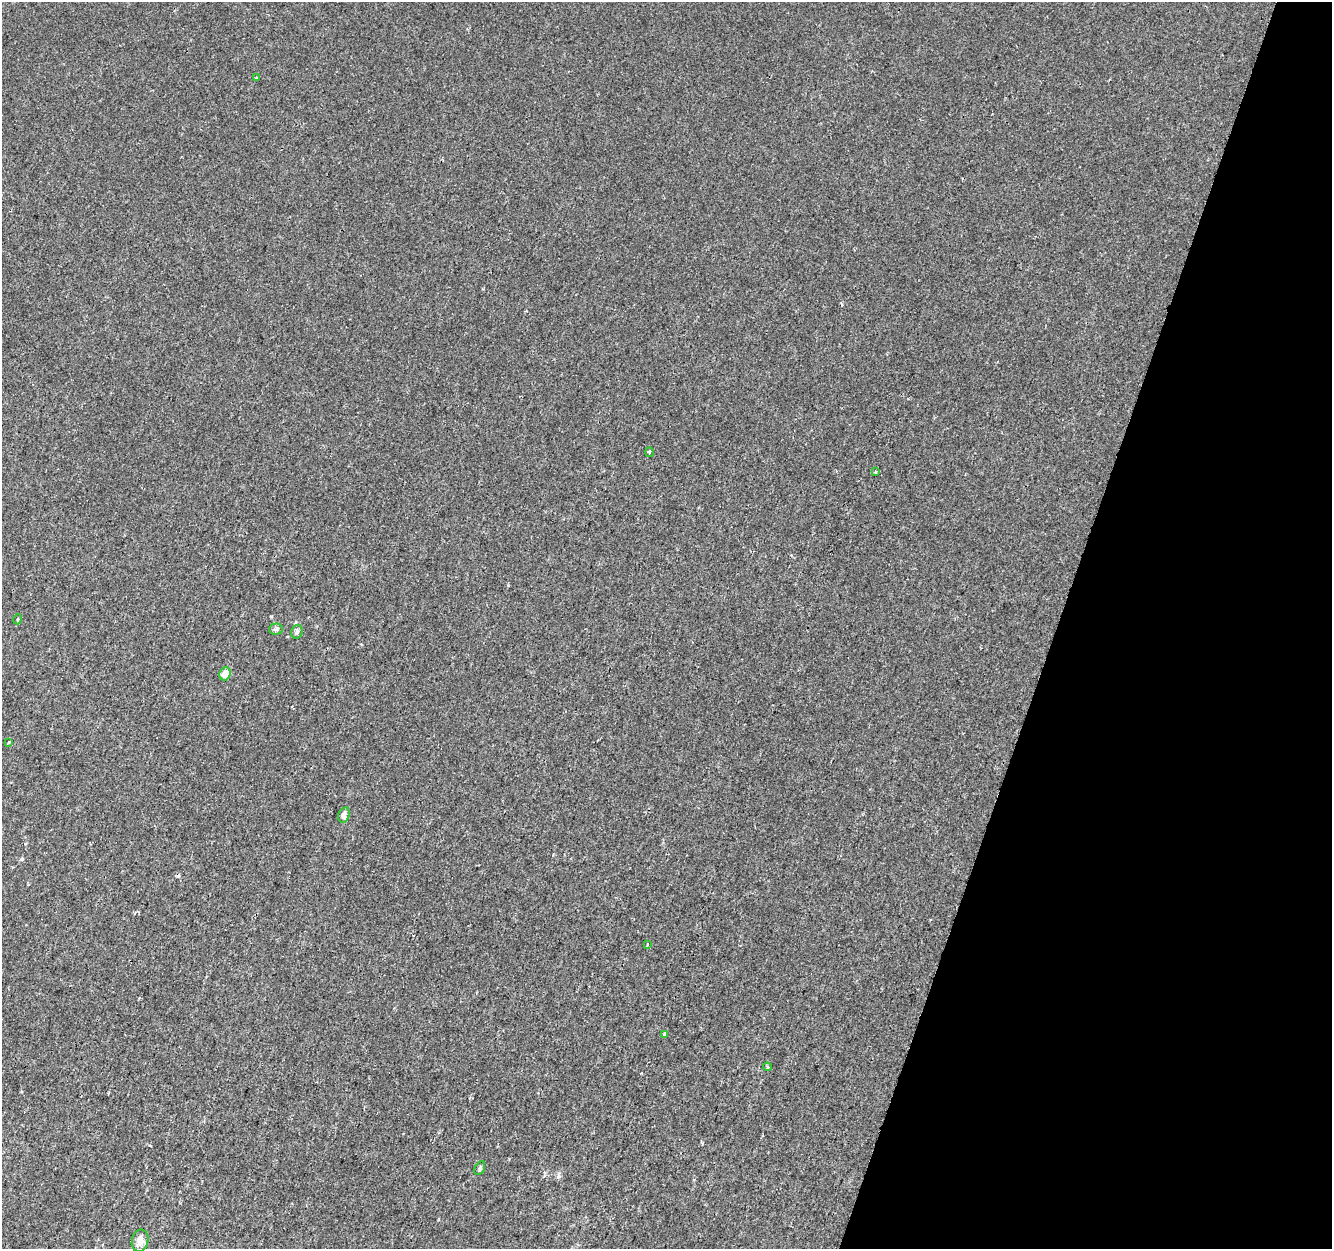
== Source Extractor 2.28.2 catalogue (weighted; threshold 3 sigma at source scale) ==
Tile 8 of 4 x 4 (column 4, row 2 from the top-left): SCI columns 4014-5343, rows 2818-4064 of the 5356 x 5574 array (HDU 1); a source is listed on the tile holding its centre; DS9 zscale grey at full resolution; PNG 1334 x 1251 px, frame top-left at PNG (2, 2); each listed source drawn as its Kron ellipse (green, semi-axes under 4 px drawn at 4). Shown black and unused: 21% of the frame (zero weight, under 2 of 3 exposures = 2% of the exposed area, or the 3 px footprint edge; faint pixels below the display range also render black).
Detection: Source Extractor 2.28.2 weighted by HDU 2 'WHT'; one run over the whole footprint, this tile lists its part. Background 1.95e-05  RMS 0.0028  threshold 0.0126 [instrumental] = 3 sigma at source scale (4.5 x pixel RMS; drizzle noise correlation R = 1.50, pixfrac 1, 0.0396/0.0396 arcsec/px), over >= 5 px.
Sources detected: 15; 1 cosmic-ray / hot-pixel residue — neither listed nor drawn; the other 14 listed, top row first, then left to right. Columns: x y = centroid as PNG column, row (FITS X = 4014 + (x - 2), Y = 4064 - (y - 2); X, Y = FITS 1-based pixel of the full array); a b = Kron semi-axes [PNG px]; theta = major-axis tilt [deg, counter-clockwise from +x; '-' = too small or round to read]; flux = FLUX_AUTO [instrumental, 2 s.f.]
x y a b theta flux
257 78 4 3 - 0.61
649 452 5 3 - 0.25
875 472 3 2 - 0.29
18 619 5 3 - 0.23
276 629 7 5 4 0.63
297 632 7 5 74 0.8
225 674 6 5 - 2.8
8 742 3 3 - 0.56
344 815 8 5 74 1.3
647 944 3 3 - 0.87
664 1034 4 3 - 1.1
767 1067 4 4 - 0.38
480 1168 7 4 61 0.49
140 1241 11 8 76 2.4